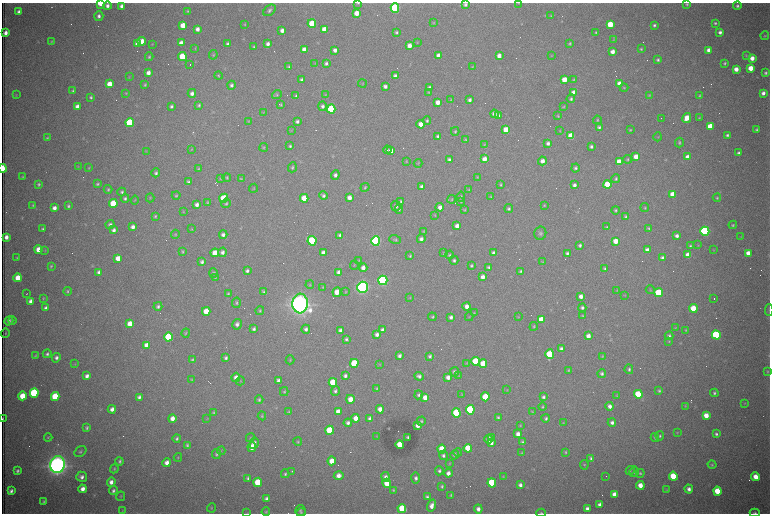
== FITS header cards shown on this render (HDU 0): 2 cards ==
NAXIS1  =                 1536 /fastest changing axis
NAXIS2  =                 1023 /next to fastest changing axis

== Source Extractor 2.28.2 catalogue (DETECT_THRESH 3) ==
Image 1536 x 1023 px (HDU 0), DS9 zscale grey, zoomed out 1/2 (1 PNG px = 2 x 2 image px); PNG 772 x 516 px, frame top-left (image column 1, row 1022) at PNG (2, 3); each listed source drawn as its Kron ellipse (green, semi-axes under 4 px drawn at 4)
Background 2820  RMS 33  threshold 97.6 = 3 sigma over >= 5 px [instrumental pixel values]
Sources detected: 647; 100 cannot appear on this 1/2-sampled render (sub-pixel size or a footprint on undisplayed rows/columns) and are neither listed nor drawn; of the other 547, the 500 brightest by FLUX_AUTO listed and drawn (47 fainter detections omitted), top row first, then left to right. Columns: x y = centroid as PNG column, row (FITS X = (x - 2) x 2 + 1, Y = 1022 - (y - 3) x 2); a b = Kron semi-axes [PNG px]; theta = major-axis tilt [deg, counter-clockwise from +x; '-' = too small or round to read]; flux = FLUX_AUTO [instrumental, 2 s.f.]
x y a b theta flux
100 3 4 2 - 2.0e+05
358 3 4 2 - 6.4e+03
519 3 3 3 - 4.1e+03
465 4 4 4 - 1.6e+04
687 4 4 4 - 9.2e+03
107 6 4 4 - 2.8e+04
121 6 3 3 - 2.5e+04
737 6 4 4 - 1.6e+04
395 8 4 4 - 1.1e+06
270 10 7 5 40 1.8e+04
188 11 3 3 - 7.0e+03
19 12 3 3 - 2.2e+04
357 13 4 4 - 8.5e+04
99 16 5 4 - 2.4e+04
551 16 3 2 - 5.7e+03
433 23 3 3 - 5.7e+03
715 23 3 3 - 1.2e+04
245 24 3 3 - 6.3e+03
312 24 4 4 - 2.8e+05
610 24 4 4 - 2.1e+05
183 25 4 4 - 1.1e+05
654 25 3 3 - 1.4e+04
197 29 4 3 - 3.5e+04
324 29 4 4 - 6.7e+04
282 30 4 3 - 3.7e+04
396 32 4 3 - 1.1e+04
596 32 3 3 - 8.7e+03
720 32 4 4 - 2.4e+04
5 33 4 3 - 3.8e+04
765 36 4 4 - 7.3e+03
614 40 4 3 - 6.2e+03
51 41 4 3 - 5.4e+03
142 41 4 4 - 1.3e+05
417 42 4 2 - 4.7e+03
181 43 4 4 - 4.1e+04
570 43 3 3 - 8.6e+03
138 44 4 4 - 7.4e+04
152 44 2 2 - 4.2e+03
228 44 3 3 - 1.8e+04
268 44 4 3 - 2.5e+04
409 46 4 3 - 5.5e+04
254 47 3 3 - 7.9e+03
195 48 3 3 - 4.4e+03
641 49 3 3 - 7.2e+03
304 50 4 3 - 5.0e+04
335 50 4 3 - 2.7e+04
709 50 4 3 - 3.8e+04
612 52 4 3 - 4.7e+04
213 55 5 4 - 8.8e+03
439 55 4 4 - 5.1e+04
499 56 4 3 - 4.2e+04
551 56 4 3 - 4.6e+03
746 56 3 3 - 6.2e+03
149 57 4 3 - 9.4e+03
182 57 4 4 - 3.1e+05
752 58 4 4 - 5.8e+04
658 60 4 3 - 1.3e+04
315 63 4 3 - 4.7e+03
326 63 4 3 - 1.5e+04
725 63 3 3 - 1.1e+04
190 65 2 1 - 2.0e+05
289 67 3 3 - 9.8e+03
473 67 3 3 - 5.1e+03
751 68 4 4 - 9.5e+04
736 69 4 4 - 5.9e+04
148 73 4 3 - 4.2e+04
766 73 3 3 - 1.3e+04
218 76 4 3 - 8.1e+03
395 76 3 3 - 2.6e+04
129 77 4 3 - 4.4e+03
574 79 4 3 - 7.0e+03
302 80 4 3 - 1.9e+04
564 80 4 4 - 1.1e+05
362 83 4 3 - 4.9e+03
109 84 4 4 - 1.1e+05
619 84 4 4 - 6.7e+04
145 85 3 3 - 8.9e+03
232 85 4 4 - 1.8e+04
385 86 4 3 - 2.6e+04
429 87 4 3 - 1.9e+04
624 88 4 3 - 7.2e+03
73 91 4 3 - 1.0e+04
429 92 4 3 - 6.3e+03
574 92 4 4 - 5.7e+04
126 93 4 3 - 6.5e+03
192 93 4 4 - 2.7e+04
763 93 3 3 - 3.0e+04
16 95 3 3 - 4.2e+03
277 95 5 4 - 9.0e+03
325 95 4 3 - 4.3e+03
649 95 4 3 - 5.7e+03
296 96 3 3 - 1.0e+04
699 96 3 3 - 7.3e+03
91 97 3 3 - 1.2e+04
571 99 4 4 - 1.4e+04
451 100 4 3 - 4.3e+03
469 100 3 3 - 2.2e+04
438 102 4 3 - 4.9e+04
199 105 3 3 - 1.1e+04
281 105 4 3 - 7.9e+03
171 106 3 3 - 1.4e+04
323 106 5 4 - 2.2e+04
77 107 4 3 - 4.4e+04
563 107 4 3 - 6.1e+03
331 109 4 4 - 6.1e+05
263 112 3 3 - 5.4e+03
494 114 4 4 - 3.3e+04
498 116 4 4 - 3.2e+04
558 116 3 3 - 6.3e+03
661 118 2 1 - 5.2e+03
687 118 5 4 - 9.4e+04
699 118 3 3 - 6.1e+03
597 120 4 3 - 7.3e+03
248 121 4 3 - 4.7e+03
297 121 3 3 - 1.8e+04
427 121 4 4 - 1.2e+04
130 123 4 4 - 6.2e+05
421 124 4 4 - 6.5e+04
710 126 4 4 - 1.6e+05
599 127 4 4 - 1.6e+04
291 130 4 2 - 4.2e+03
506 130 4 4 - 1.4e+05
630 130 3 3 - 7.5e+03
756 130 3 3 - 9.5e+03
455 131 4 3 - 9.3e+03
560 131 4 3 - 5.2e+03
727 135 3 3 - 1.3e+04
438 136 3 3 - 1.9e+04
571 136 4 4 - 2.3e+05
658 137 4 2 - 4.1e+03
47 138 4 3 - 7.0e+03
465 140 4 3 - 8.0e+03
679 142 5 3 - 1.1e+04
548 143 4 3 - 2.2e+04
484 144 3 3 - 5.2e+03
290 146 3 3 - 1.2e+04
591 146 3 3 - 1.5e+04
264 147 4 3 - 7.0e+03
192 149 4 3 - 5.0e+03
387 150 4 4 - 1.4e+04
146 151 4 3 - 4.9e+03
391 151 4 4 - 6.2e+04
739 153 3 3 - 1.7e+04
636 157 4 4 - 1.0e+05
687 157 4 4 - 5.4e+04
484 159 4 4 - 5.3e+04
628 159 4 3 - 8.4e+03
449 160 4 4 - 2.0e+04
406 161 4 3 - 6.5e+03
542 161 4 4 - 4.1e+04
619 162 4 4 - 1.4e+05
418 163 4 3 - 5.8e+03
78 166 4 3 - 4.0e+03
292 167 5 4 - 1.1e+04
3 168 4 2 - 3.1e+05
89 168 3 3 - 6.1e+03
575 168 4 4 - 1.4e+04
199 169 4 3 - 7.8e+03
156 173 4 4 - 1.5e+04
335 175 4 4 - 2.4e+04
22 177 3 2 - 7.9e+03
227 177 4 4 - 8.6e+03
477 177 3 3 - 5.0e+03
220 178 4 3 - 5.8e+03
241 179 4 3 - 6.8e+03
616 179 4 4 - 1.2e+04
188 182 4 4 - 1.5e+04
39 184 3 3 - 1.1e+04
97 184 4 3 - 1.1e+04
500 185 4 3 - 8.1e+03
574 185 4 3 - 2.2e+04
607 185 4 4 - 3.1e+05
422 186 3 3 - 2.4e+04
365 187 5 3 - 8.1e+03
253 188 4 3 - 5.2e+03
108 190 4 4 - 9.6e+03
469 190 4 3 - 6.5e+03
122 192 4 4 - 1.4e+04
673 194 4 4 - 1.9e+05
176 195 4 4 - 8.3e+03
323 196 4 4 - 1.7e+04
461 196 5 4 - 9.1e+03
491 197 4 3 - 6.2e+03
125 198 4 4 - 1.6e+04
150 198 4 3 - 5.6e+03
224 198 4 4 - 2.6e+05
304 198 4 4 - 1.3e+05
349 198 4 4 - 4.7e+04
717 198 4 4 - 9.0e+03
452 199 4 3 - 6.9e+03
135 200 4 3 - 5.8e+03
401 201 4 4 - 1.0e+04
461 201 4 3 - 7.1e+03
208 202 3 3 - 6.4e+03
113 203 4 4 - 2.6e+05
226 203 5 4 - 1.1e+04
197 204 4 3 - 2.7e+04
33 205 4 3 - 8.2e+03
544 205 3 2 - 5.5e+03
68 206 4 3 - 1.4e+04
396 206 5 4 - 2.4e+04
440 207 4 4 - 3.9e+04
54 208 4 3 - 3.8e+04
645 208 4 4 - 7.6e+03
399 209 4 4 - 1.1e+04
509 209 4 4 - 1.3e+04
465 210 4 3 - 8.0e+03
615 210 4 4 - 9.9e+03
183 211 4 3 - 5.1e+03
435 215 4 3 - 5.1e+03
155 216 4 3 - 9.8e+03
625 216 4 4 - 1.0e+04
110 225 4 4 - 2.0e+04
733 225 4 4 - 9.9e+03
457 226 4 4 - 4.0e+04
133 227 4 3 - 3.1e+04
607 227 3 3 - 8.2e+03
649 228 4 3 - 9.0e+03
43 229 3 3 - 1.3e+04
192 229 4 3 - 5.0e+03
114 230 4 4 - 2.3e+04
424 231 4 3 - 6.6e+03
705 231 4 4 - 1.4e+06
540 233 6 6 - 1.8e+04
175 234 4 4 - 7.5e+03
223 235 4 4 - 2.5e+04
340 235 4 3 - 1.6e+04
677 236 3 3 - 2.5e+04
741 236 4 3 - 4.5e+03
6 237 4 3 - 4.0e+04
421 239 4 4 - 2.4e+04
395 240 6 4 -18 1.1e+04
312 241 4 4 - 8.1e+05
376 241 4 4 - 1.7e+06
616 241 4 4 - 1.0e+05
580 245 4 4 - 1.6e+04
698 245 3 3 - 4.6e+03
690 246 4 4 - 1.1e+04
38 249 4 4 - 8.6e+04
45 250 4 3 - 6.1e+03
647 250 4 3 - 3.7e+04
714 250 4 3 - 4.2e+03
182 252 3 3 - 8.8e+03
222 252 4 4 - 2.5e+04
215 253 4 4 - 1.2e+05
323 253 4 3 - 3.3e+04
444 253 3 3 - 7.5e+03
494 253 4 3 - 3.0e+04
567 253 3 3 - 1.5e+04
748 253 4 4 - 6.2e+04
449 255 4 4 - 1.0e+04
688 255 4 4 - 9.3e+04
410 256 3 2 - 7.5e+03
17 258 3 3 - 8.1e+03
118 258 4 4 - 8.4e+04
662 258 4 4 - 2.2e+04
359 260 4 3 - 5.8e+03
454 260 4 4 - 1.5e+04
202 262 4 3 - 1.7e+04
542 262 4 3 - 5.5e+03
354 265 4 2 - 4.5e+03
51 266 4 3 - 8.5e+03
471 266 3 3 - 1.1e+04
489 267 3 3 - 1.5e+04
363 268 4 4 - 3.9e+04
605 269 3 3 - 1.2e+04
247 271 4 3 - 1.8e+04
521 271 4 4 - 1.1e+04
98 272 4 3 - 1.9e+04
339 272 4 3 - 4.6e+04
213 273 5 4 - 1.1e+04
483 277 4 3 - 4.3e+04
18 278 4 4 - 1.3e+05
215 278 4 3 - 6.0e+03
383 280 5 4 - 1.8e+06
310 285 4 3 - 6.0e+03
323 287 4 3 - 6.5e+03
362 287 5 5 - 3.4e+06
650 290 4 2 - 5.1e+03
67 291 4 3 - 9.5e+03
617 291 4 3 - 5.0e+03
263 292 4 3 - 1.1e+04
337 292 5 4 - 8.1e+04
346 292 4 3 - 4.6e+03
659 293 4 4 - 4.2e+05
27 294 2 1 - 5.4e+03
228 294 4 3 - 8.8e+03
625 295 3 3 - 4.0e+03
581 296 4 3 - 4.2e+04
410 297 4 3 - 5.6e+03
43 298 4 3 - 6.8e+03
714 298 2 2 - 6.3e+03
31 301 4 3 - 4.2e+04
236 303 5 4 - 1.2e+04
300 304 10 7 86 9.7e+06
158 306 4 4 - 1.5e+04
467 306 4 3 - 4.2e+04
46 308 4 3 - 2.5e+04
582 308 4 4 - 1.7e+04
693 308 4 4 - 1.6e+05
769 310 6 2 -88 6.7e+03
206 311 4 4 - 1.4e+05
260 311 4 4 - 1.1e+04
474 313 3 3 - 5.5e+03
582 316 4 3 - 7.6e+03
432 317 4 3 - 1.0e+04
451 317 4 3 - 2.1e+04
469 317 4 3 - 4.9e+03
518 317 4 3 - 4.9e+03
541 320 4 4 - 1.3e+05
9 321 4 4 - 2.3e+04
12 321 4 3 - 7.7e+03
130 324 4 4 - 7.9e+04
237 324 5 4 - 2.6e+04
534 326 4 3 - 8.0e+03
675 328 3 3 - 4.9e+03
254 329 4 3 - 1.7e+04
306 329 4 4 - 2.2e+04
340 330 4 3 - 2.5e+04
383 330 4 4 - 3.1e+04
686 330 4 3 - 7.0e+03
5 333 5 3 - 5.6e+03
186 333 5 3 - 9.3e+03
377 334 4 4 - 2.8e+04
716 335 4 4 - 1.0e+06
588 336 4 3 - 5.1e+04
669 336 4 4 - 1.5e+04
169 337 4 4 - 5.8e+05
346 339 4 3 - 1.4e+04
669 341 4 3 - 5.5e+03
146 345 4 4 - 5.3e+04
561 348 4 4 - 1.8e+04
47 354 4 4 - 1.6e+04
550 354 5 4 - 3.8e+05
35 356 4 3 - 6.7e+03
399 356 4 3 - 2.2e+04
430 356 4 3 - 1.6e+04
602 356 4 4 - 6.9e+03
56 358 5 4 - 2.3e+04
226 358 4 3 - 1.7e+04
192 360 3 3 - 1.1e+04
290 360 4 3 - 6.9e+03
475 361 4 4 - 2.8e+05
354 363 4 4 - 3.5e+05
467 363 4 3 - 4.1e+03
75 364 4 3 - 4.2e+03
380 364 3 3 - 4.9e+03
483 364 4 4 - 1.7e+05
629 369 4 4 - 1.3e+04
568 370 4 3 - 7.4e+03
768 371 4 3 - 5.9e+03
455 372 4 4 - 2.7e+04
602 373 4 4 - 1.7e+04
87 376 4 3 - 3.0e+04
345 376 4 3 - 2.1e+04
419 376 5 4 - 2.4e+04
459 376 4 4 - 6.5e+03
236 377 5 4 - 4.2e+04
448 377 4 3 - 3.8e+04
192 380 3 3 - 7.1e+03
240 381 4 2 - 4.7e+03
278 381 4 3 - 2.8e+04
333 382 4 4 - 3.2e+05
377 388 3 3 - 7.6e+03
507 390 3 3 - 4.2e+03
335 391 5 4 - 1.7e+04
659 391 4 4 - 1.2e+04
284 392 4 4 - 9.0e+03
34 393 5 4 - 1.0e+06
714 393 4 4 - 1.5e+04
462 394 4 3 - 4.3e+03
638 394 4 4 - 3.1e+05
419 395 4 4 - 1.4e+04
22 396 4 4 - 1.4e+05
617 396 4 2 - 4.5e+03
55 397 4 4 - 3.6e+05
139 397 4 3 - 2.0e+04
425 397 4 4 - 6.5e+04
485 397 4 4 - 2.0e+05
543 397 4 3 - 1.6e+04
350 399 4 4 - 8.1e+04
259 400 4 3 - 1.2e+04
745 403 4 3 - 6.2e+03
610 406 4 4 - 3.5e+04
685 406 4 3 - 4.6e+03
542 407 4 3 - 7.3e+03
112 409 4 4 - 3.2e+04
380 409 4 4 - 4.8e+04
470 410 4 4 - 8.2e+05
289 412 4 3 - 7.3e+03
338 412 4 4 - 6.8e+04
532 412 4 3 - 6.1e+03
214 413 4 3 - 8.6e+03
456 413 4 4 - 4.7e+05
706 415 4 4 - 8.7e+04
262 416 4 3 - 7.2e+03
498 417 3 3 - 1.0e+04
172 418 4 4 - 5.5e+04
356 418 4 3 - 7.3e+04
370 418 4 3 - 2.5e+04
546 418 4 4 - 1.4e+04
3 419 3 1 - 8.3e+03
207 419 4 2 - 4.1e+03
421 421 5 4 - 1.1e+04
612 422 4 4 - 2.6e+04
348 423 4 3 - 2.2e+04
563 423 4 3 - 5.6e+03
418 425 4 3 - 4.7e+04
520 425 4 4 - 7.1e+03
87 428 4 3 - 1.2e+04
329 430 4 4 - 2.8e+05
677 433 3 3 - 4.8e+03
518 434 4 3 - 4.1e+04
716 434 4 3 - 1.6e+04
377 436 4 3 - 4.2e+03
660 436 4 4 - 1.1e+04
48 437 4 3 - 7.2e+03
408 437 3 3 - 1.2e+04
491 437 2 1 - 1.4e+05
177 438 4 4 - 1.4e+04
250 438 4 3 - 6.3e+03
655 438 4 4 - 1.2e+04
489 439 4 4 - 4.6e+04
298 442 4 3 - 7.7e+03
522 442 4 3 - 1.2e+04
254 443 6 4 79 2.8e+04
491 443 4 3 - 3.6e+04
187 445 4 4 - 1.1e+04
400 445 4 4 - 1.7e+05
252 447 5 4 - 1.2e+05
468 448 4 4 - 2.6e+05
442 449 4 4 - 2.0e+05
221 451 4 3 - 5.0e+03
80 452 6 4 36 1.3e+04
565 452 4 3 - 9.4e+03
458 453 4 4 - 7.9e+03
522 453 4 3 - 5.6e+03
216 454 5 4 - 1.1e+04
443 455 5 4 - 1.7e+04
454 455 5 4 - 1.9e+04
178 457 4 3 - 5.4e+03
591 458 3 3 - 1.5e+04
120 461 4 3 - 1.2e+04
332 461 4 4 - 8.8e+04
167 463 4 4 - 4.6e+04
449 464 3 3 - 4.6e+03
57 465 9 7 74 7.9e+06
584 465 4 4 - 8.7e+03
712 465 4 4 - 8.4e+03
114 469 4 3 - 7.4e+03
630 470 4 4 - 7.6e+03
18 471 4 3 - 1.6e+04
292 471 3 3 - 4.8e+03
439 471 4 4 - 1.6e+04
634 472 5 4 - 1.2e+04
448 473 4 4 - 3.8e+04
640 473 4 4 - 1.0e+04
285 474 4 3 - 1.1e+04
339 476 5 4 - 5.0e+04
606 476 2 2 - 5.1e+03
673 476 4 4 - 2.8e+05
82 477 5 5 - 3.0e+04
386 477 5 4 - 3.1e+04
503 477 3 3 - 4.4e+03
755 477 4 4 - 9.0e+04
248 478 4 3 - 1.3e+04
416 478 5 4 - 2.3e+04
111 482 4 4 - 3.7e+04
258 482 4 4 - 2.2e+05
387 483 4 4 - 1.5e+05
492 483 4 4 - 5.8e+05
520 485 4 3 - 2.7e+04
640 485 4 3 - 8.1e+04
442 486 4 3 - 1.0e+04
83 489 4 3 - 4.8e+04
689 489 4 4 - 3.0e+04
393 490 4 3 - 6.6e+03
666 490 4 3 - 5.0e+03
11 491 4 3 - 2.1e+04
113 491 5 4 - 1.7e+04
717 491 4 4 - 2.2e+05
614 494 4 3 - 5.8e+04
451 495 3 3 - 8.2e+03
121 496 5 3 - 7.0e+03
427 497 4 3 - 1.6e+04
266 499 4 3 - 2.2e+04
44 501 4 3 - 1.1e+04
600 505 4 3 - 3.1e+04
432 506 6 4 71 4.8e+04
212 508 4 3 - 6.7e+03
402 508 4 4 - 2.3e+05
478 509 4 4 - 3.5e+04
587 509 4 3 - 3.1e+04
300 510 5 5 - 1.5e+04
123 511 4 2 - 4.2e+03
266 512 4 4 - 8.5e+03
301 512 4 3 - 1.0e+04
247 513 3 3 - 4.5e+03
541 513 4 3 - 8.7e+03
755 513 5 3 - 1.2e+04
At the frame edge (FLAGS 8, measured only in part): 10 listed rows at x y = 100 3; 358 3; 519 3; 465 4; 3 168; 769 310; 3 419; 247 513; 541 513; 755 513
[47 fainter detections neither listed nor drawn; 100 sub-pixel or undisplayed-footprint detections neither listed nor drawn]